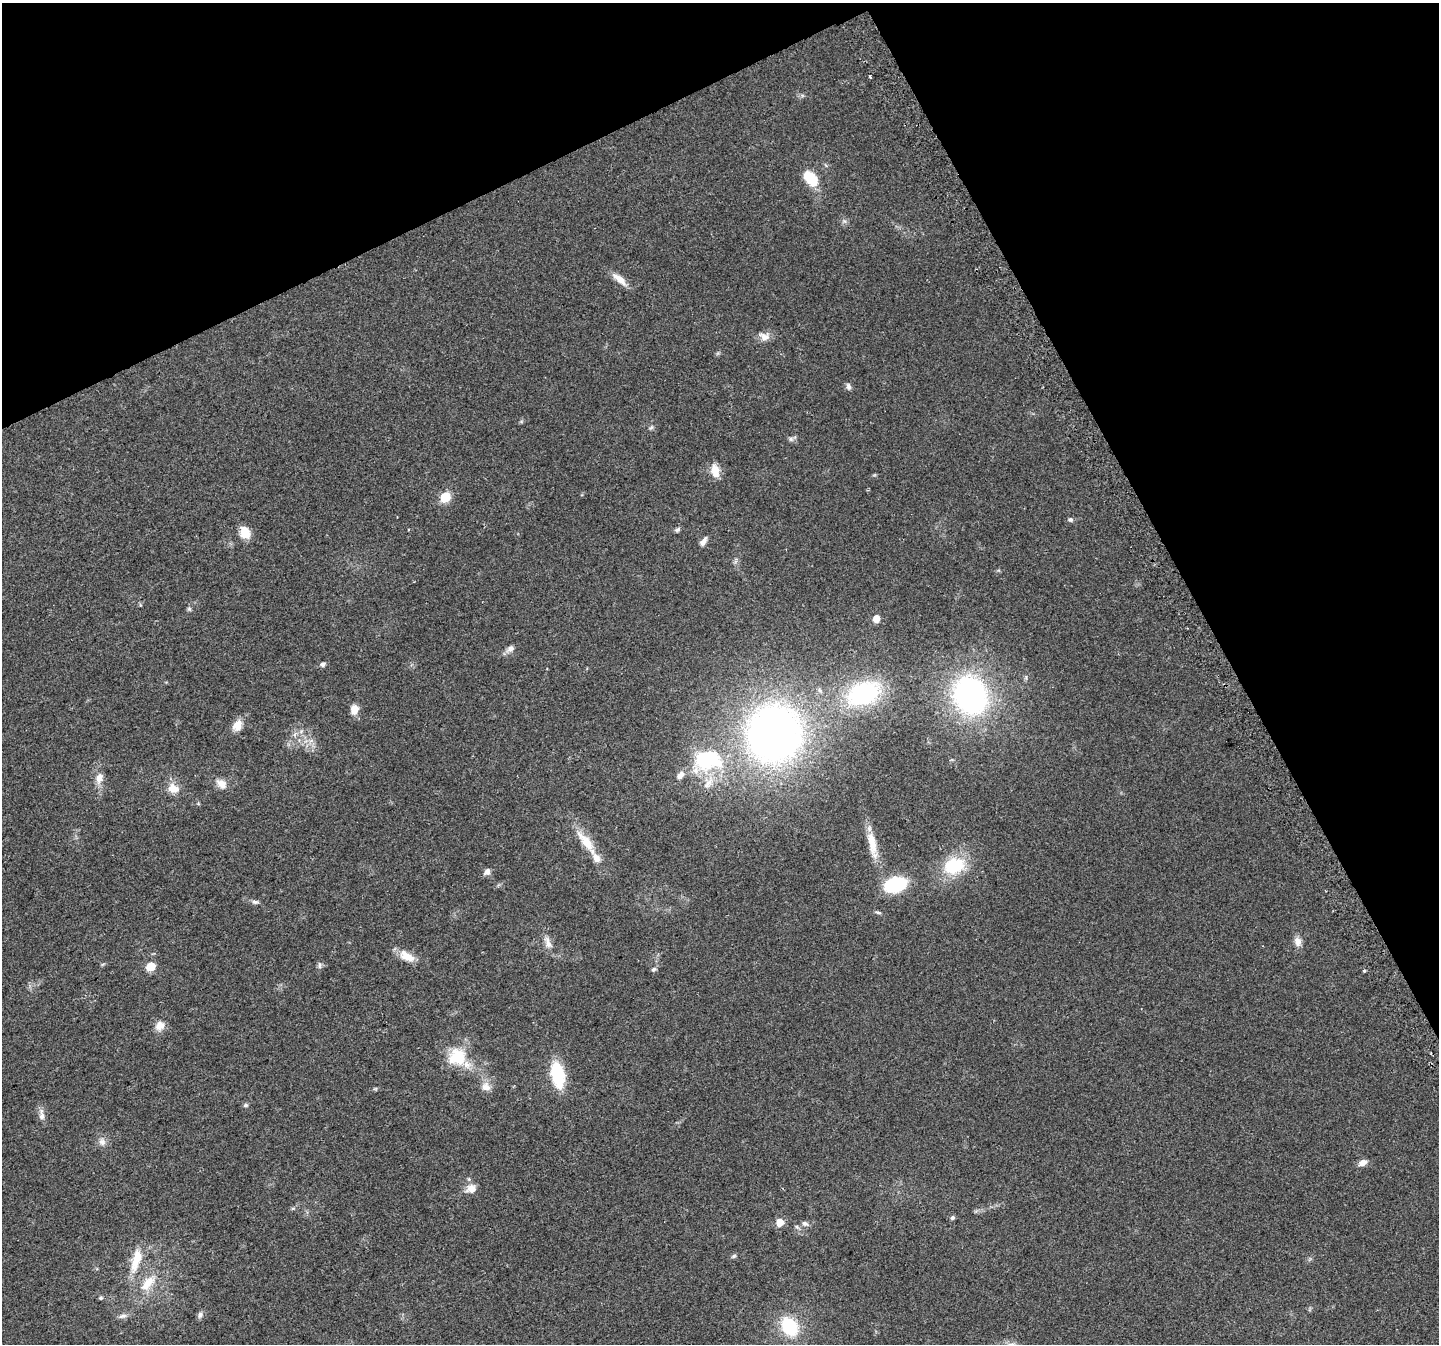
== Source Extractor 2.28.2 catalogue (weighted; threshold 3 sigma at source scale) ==
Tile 3 of 4 x 4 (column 3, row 1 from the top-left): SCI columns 2907-4343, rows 4203-5544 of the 5810 x 5659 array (HDU 1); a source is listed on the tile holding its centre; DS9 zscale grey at full resolution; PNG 1441 x 1346 px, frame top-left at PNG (2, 3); no overlay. Shown black and unused: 25% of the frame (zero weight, under 2 of 3 exposures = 2% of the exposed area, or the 3 px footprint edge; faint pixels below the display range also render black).
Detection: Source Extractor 2.28.2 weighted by HDU 2 'WHT'; one run over the whole footprint, this tile lists its part. Background 0.047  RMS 0.0076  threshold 0.0342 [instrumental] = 3 sigma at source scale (4.5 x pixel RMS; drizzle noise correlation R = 1.50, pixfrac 1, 0.0396/0.0396 arcsec/px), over >= 5 px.
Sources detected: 65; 3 inside a brighter listed object's ellipse — not listed separately; the other 62 listed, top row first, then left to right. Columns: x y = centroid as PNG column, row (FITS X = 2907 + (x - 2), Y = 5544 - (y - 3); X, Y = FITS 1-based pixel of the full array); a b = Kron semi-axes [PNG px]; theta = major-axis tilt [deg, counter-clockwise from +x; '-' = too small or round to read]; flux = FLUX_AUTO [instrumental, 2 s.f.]
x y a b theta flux
870 76 3 3 - 2.8
810 178 20 12 -49 19
619 279 24 8 -41 7.3
764 337 13 10 -16 5.5
848 386 10 6 -79 2.1
651 428 7 4 20 1.2
791 439 7 5 46 1.7
715 471 17 10 -80 8.2
445 497 6 6 - 34
1071 520 7 6 - 1.6
677 530 7 5 32 1.6
245 532 15 12 -69 9.2
703 541 12 6 56 3.4
189 609 6 5 - 1.2
876 619 5 5 - 11
510 648 9 7 40 3.7
322 664 7 5 32 2.1
863 693 35 22 22 74
970 695 32 27 -70 180
354 709 9 7 79 8
237 725 14 10 59 7.4
774 734 49 46 74 430
707 759 34 23 3 63
680 775 12 7 55 4.4
99 778 13 9 79 6.1
708 783 19 8 51 7.8
222 784 15 10 -37 6
173 788 15 11 -24 8.4
586 842 33 11 -52 16
872 843 34 10 -78 13
954 866 24 17 19 34
487 871 8 7 - 3.4
895 885 27 17 15 33
255 902 9 5 -15 1.9
878 912 6 4 -19 1.1
1297 941 12 9 -79 4.7
548 943 18 8 -69 5.7
407 956 21 10 -27 11
319 965 9 4 -90 1.6
151 966 6 5 - 20
654 969 6 5 - 1.6
1364 971 5 3 - 0.74
159 1026 13 11 50 6
457 1057 22 21 - 26
557 1075 25 12 -80 37
486 1087 12 11 - 5.8
245 1105 6 5 - 1.2
42 1116 12 7 -87 3.6
102 1142 10 8 -45 3.7
1363 1163 9 6 25 4.6
471 1189 13 11 10 6.2
952 1217 6 5 - 1.5
780 1222 5 5 - 11
805 1224 9 6 -30 2.1
797 1227 7 4 -38 1.4
734 1256 7 5 23 1.3
136 1260 34 11 74 17
148 1283 27 12 49 16
101 1298 5 4 - 0.95
200 1315 9 5 81 2.2
123 1316 12 6 10 2.7
789 1326 19 15 -56 36